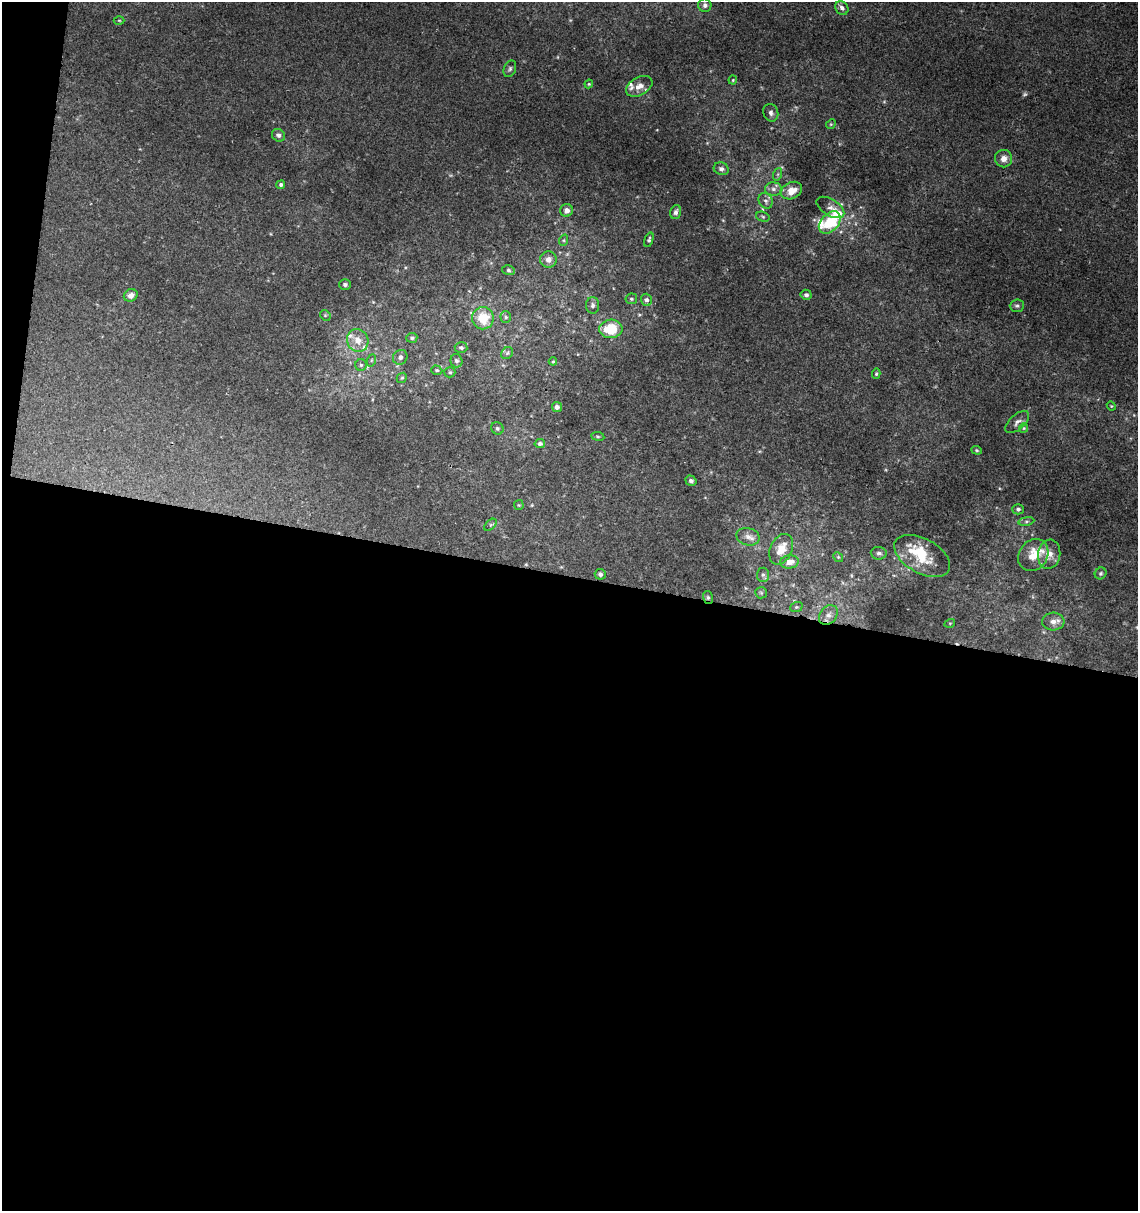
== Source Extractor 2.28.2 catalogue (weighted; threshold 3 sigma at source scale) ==
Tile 13 of 4 x 4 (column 1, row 4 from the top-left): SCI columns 227-1362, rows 10-1218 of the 5057 x 4845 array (HDU 1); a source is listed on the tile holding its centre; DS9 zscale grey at full resolution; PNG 1140 x 1213 px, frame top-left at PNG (2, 2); each listed source drawn as its Kron ellipse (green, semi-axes under 4 px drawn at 4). Shown black and unused: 54% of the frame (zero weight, under 2 of 3 exposures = <1% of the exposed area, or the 3 px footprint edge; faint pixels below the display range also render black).
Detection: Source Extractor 2.28.2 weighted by HDU 2 'WHT'; one run over the whole footprint, this tile lists its part. Background 0.0117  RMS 0.0051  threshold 0.0231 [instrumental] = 3 sigma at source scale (4.5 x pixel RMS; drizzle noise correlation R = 1.50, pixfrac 1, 0.0396/0.0396 arcsec/px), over >= 5 px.
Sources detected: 90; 1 too faint to see at this stretch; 1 inside a brighter object's white glare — neither listed nor drawn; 8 inside a brighter listed object's ellipse — not listed separately; the other 80 listed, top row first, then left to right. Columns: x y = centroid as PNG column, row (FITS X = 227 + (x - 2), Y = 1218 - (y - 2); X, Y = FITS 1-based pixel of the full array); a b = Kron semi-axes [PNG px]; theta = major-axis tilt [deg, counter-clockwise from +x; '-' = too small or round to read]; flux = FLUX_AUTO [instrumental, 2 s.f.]
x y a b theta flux
705 5 7 6 - 1.9
842 8 7 6 - 2.2
119 20 5 3 - 0.48
510 69 8 6 68 1.2
733 80 4 4 - 0.56
589 84 4 4 - 0.56
639 86 14 9 28 4.6
771 113 9 7 -69 1.8
831 124 5 4 - 0.64
278 135 7 6 - 1.6
1004 159 8 8 - 3.5
721 169 7 6 - 1.9
778 174 6 4 71 0.82
281 185 4 4 - 1.3
773 189 8 6 -1 2
792 191 11 8 25 6.2
766 201 8 6 -61 1.8
830 207 15 8 -32 3.2
567 210 6 6 - 2.9
676 212 7 5 71 1.6
763 217 7 5 -18 0.94
830 222 13 8 47 23
564 240 6 4 72 0.72
649 240 7 4 71 1.1
548 259 8 8 - 3.5
508 270 6 5 - 1
345 284 6 5 - 1.3
131 295 7 6 - 3.1
806 295 5 5 - 1.4
631 299 6 5 - 1
646 300 6 5 - 1.6
592 305 8 6 89 1.6
1017 306 7 6 - 1.3
325 315 6 4 -45 0.7
506 317 6 5 - 1
483 318 11 11 - 13
611 329 11 9 3 17
412 338 5 5 - 1.2
358 340 11 10 - 5.7
461 348 6 5 - 1.2
507 353 6 5 - 1
400 357 8 7 - 1.8
372 360 6 4 70 0.79
456 361 6 6 - 1.5
553 361 4 4 - 0.55
361 365 5 5 - 1.1
437 370 6 4 -18 0.73
450 372 5 5 - 0.89
876 374 5 4 - 0.76
402 378 5 4 - 0.74
1111 406 5 4 - 0.52
557 407 5 5 - 1.6
1017 422 14 7 41 2.6
497 428 6 6 - 1.1
1024 428 5 4 - 0.62
598 436 6 3 -9 0.65
540 444 5 4 - 1.4
977 450 5 4 - 0.71
691 481 6 5 - 1.4
519 505 5 5 - 0.63
1018 509 5 5 - 1.4
1026 521 8 4 8 1.1
490 525 7 4 43 0.88
748 537 12 8 -13 3.3
781 549 16 10 65 8.2
879 553 8 6 -6 1.6
1049 554 15 11 81 6.4
1033 555 17 14 53 12
922 556 30 17 -29 17
838 557 5 4 - 0.79
789 562 9 6 7 4.8
1101 573 6 5 - 1.2
600 574 5 5 - 1.4
763 575 7 6 - 1.4
761 593 6 5 - 0.9
708 598 6 5 - 0.94
796 607 6 5 - 0.88
828 615 11 8 50 3
1053 621 11 9 3 3.5
950 623 5 3 - 0.46
Overlapping masked pixels (flux is a lower limit): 1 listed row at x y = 708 598